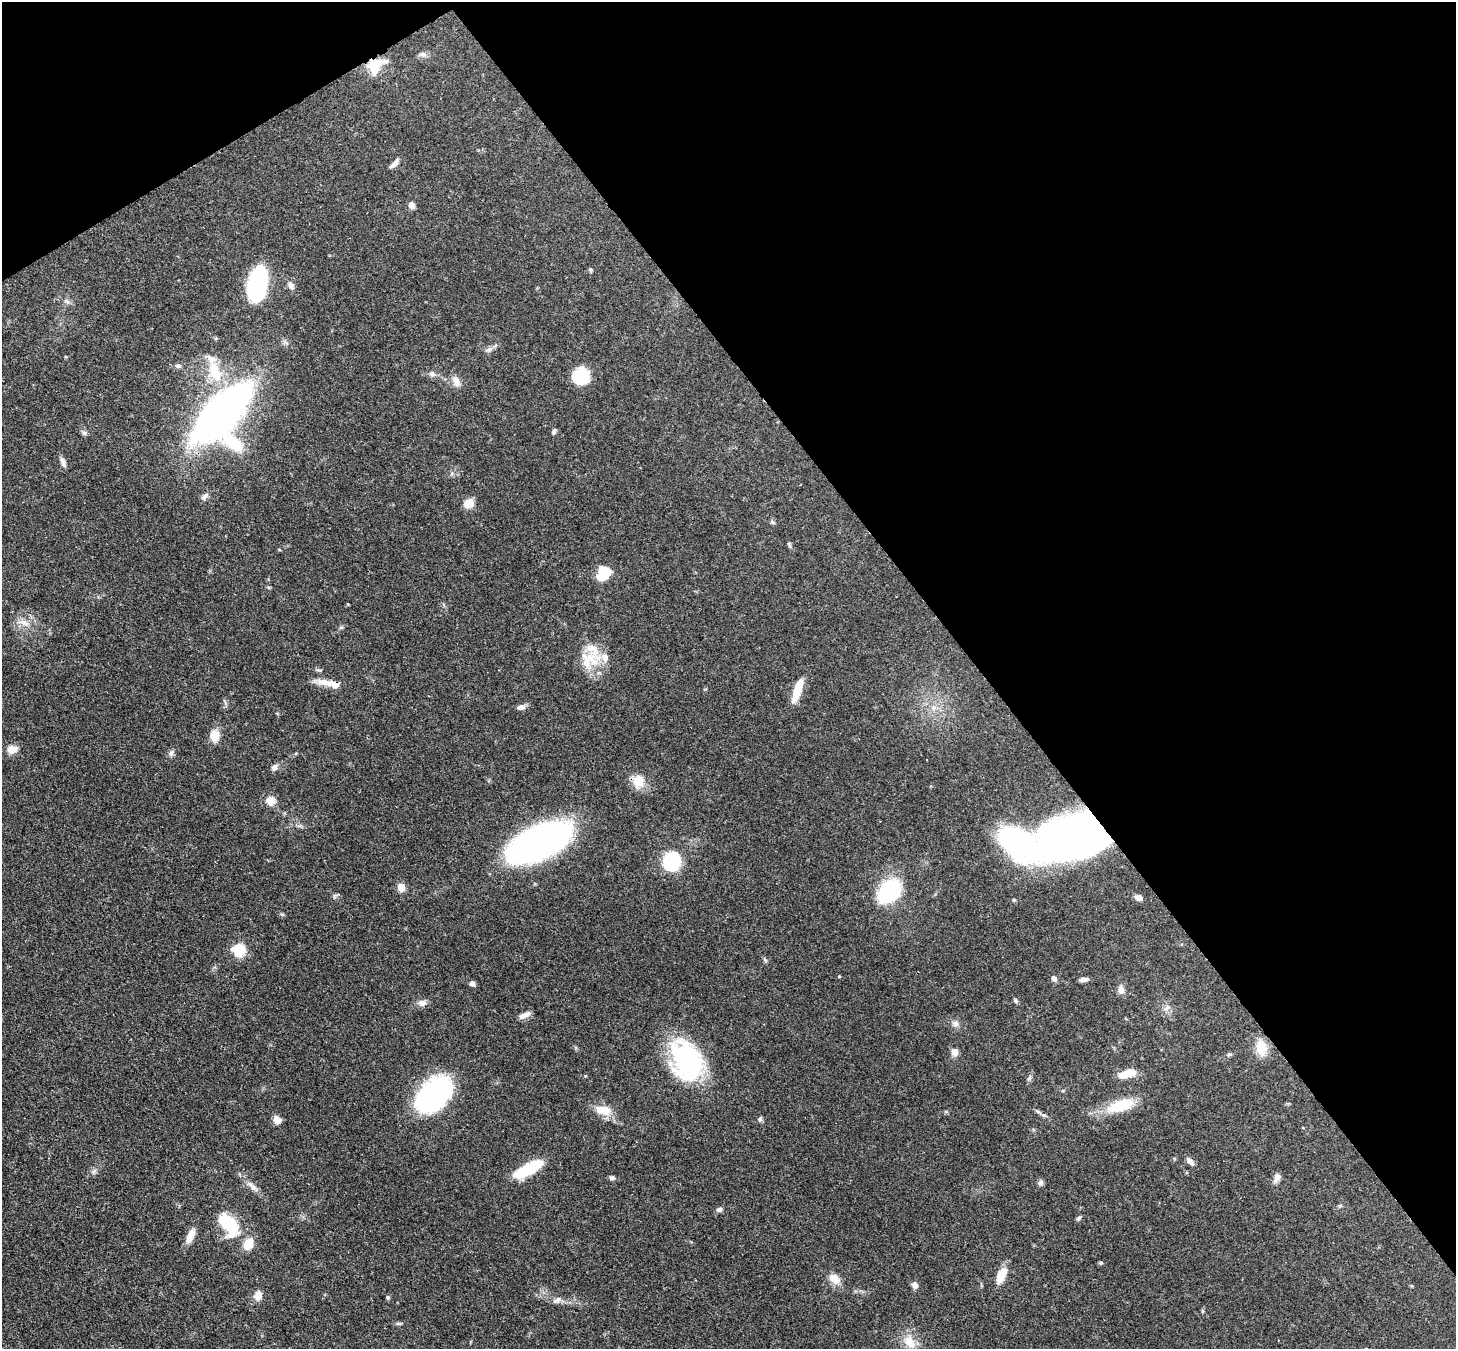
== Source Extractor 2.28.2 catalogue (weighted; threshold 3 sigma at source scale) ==
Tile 3 of 4 x 4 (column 3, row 1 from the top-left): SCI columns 2990-4443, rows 4253-5599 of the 5974 x 5946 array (HDU 1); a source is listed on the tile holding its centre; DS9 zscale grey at full resolution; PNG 1458 x 1351 px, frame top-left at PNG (2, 2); no overlay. Shown black and unused: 36% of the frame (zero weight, under 3 of 4 exposures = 7% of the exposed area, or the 3 px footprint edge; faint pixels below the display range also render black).
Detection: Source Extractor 2.28.2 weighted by HDU 2 'WHT'; one run over the whole footprint, this tile lists its part. Background 0.0888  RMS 0.0038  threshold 0.0173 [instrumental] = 3 sigma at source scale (4.5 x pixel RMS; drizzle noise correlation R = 1.50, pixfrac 1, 0.05/0.05 arcsec/px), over >= 5 px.
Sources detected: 97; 3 inside a brighter object's white glare — not listed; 6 inside a brighter listed object's ellipse — not listed separately; the other 88 listed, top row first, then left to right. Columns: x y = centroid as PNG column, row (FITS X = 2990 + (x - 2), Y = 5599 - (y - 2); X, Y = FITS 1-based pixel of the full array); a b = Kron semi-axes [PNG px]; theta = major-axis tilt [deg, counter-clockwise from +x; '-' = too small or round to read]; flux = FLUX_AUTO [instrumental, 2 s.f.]
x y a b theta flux
422 54 10 6 -9 1.3
374 66 20 15 75 9.3
394 164 16 5 48 1.7
411 205 7 6 - 2.2
590 269 5 5 - 0.61
257 285 28 14 81 59
291 286 10 8 -62 1.8
489 350 11 5 13 1.2
178 366 7 6 - 1
215 371 30 14 -69 12
432 374 9 7 -25 1.4
582 375 23 16 37 9.4
456 381 15 9 -65 2.9
222 413 47 25 52 270
554 431 7 5 63 0.93
84 433 6 6 - 0.88
63 462 12 5 -66 1.8
205 496 11 6 50 1.4
469 503 12 10 17 4.1
772 522 7 5 -17 0.72
789 544 8 5 -71 0.72
601 576 15 11 87 7.9
24 623 18 8 -14 3.3
590 657 26 12 5 7.6
334 684 27 10 -14 5.4
797 690 29 8 72 8.6
521 707 11 6 14 1.7
934 707 8 8 - 1.9
214 736 11 9 90 5.5
12 749 11 9 18 3.6
171 753 10 6 59 1.2
274 767 9 6 63 1.6
638 781 19 15 81 5.6
271 801 12 10 -10 3.7
1077 836 69 36 18 250
539 842 58 26 25 130
672 861 11 9 82 47
401 887 5 5 - 10
890 891 16 11 48 53
1138 897 8 6 -24 2.2
1014 900 6 3 -17 0.4
239 950 12 11 - 11
765 960 7 4 -46 0.6
839 976 4 4 - 0.31
1054 978 7 6 - 1.4
1083 979 10 5 6 1.5
472 983 6 6 - 1.4
1121 990 10 7 -82 2.4
1015 1001 6 5 - 0.65
422 1003 11 8 -3 2.1
1166 1008 12 6 41 1.7
527 1014 12 6 40 1.7
955 1023 10 8 -10 1.7
1261 1048 20 13 -80 7
955 1052 9 8 - 2.3
1229 1055 7 5 30 0.64
687 1061 39 27 -63 62
1124 1075 14 10 7 4.7
1029 1078 7 5 45 0.77
433 1095 41 26 43 60
1120 1106 30 13 17 14
603 1110 21 11 -11 6.2
1044 1115 8 4 -9 0.78
760 1119 7 5 72 0.84
277 1120 9 7 -42 2.8
1190 1161 12 6 -48 1.8
528 1169 27 9 27 22
93 1172 8 3 71 0.78
1277 1177 12 7 67 1.9
612 1178 7 5 -11 0.96
1040 1183 8 6 45 1.1
250 1184 12 6 -33 2
719 1209 8 6 19 1.1
1078 1218 8 5 42 0.7
229 1224 25 14 -54 22
190 1236 19 8 66 3.9
248 1244 13 10 63 6.3
1101 1263 5 5 - 0.47
1002 1275 17 8 62 7.1
834 1279 18 11 -38 4.1
914 1285 8 6 -61 1.9
1412 1286 5 3 - 0.37
258 1296 12 9 77 3.1
388 1297 6 5 - 0.51
557 1300 14 5 30 1.3
1203 1311 6 4 -89 0.5
398 1324 9 4 0 0.64
909 1341 19 13 -53 6.2
Overlapping masked pixels (flux is a lower limit): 3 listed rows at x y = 374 66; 334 684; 1077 836